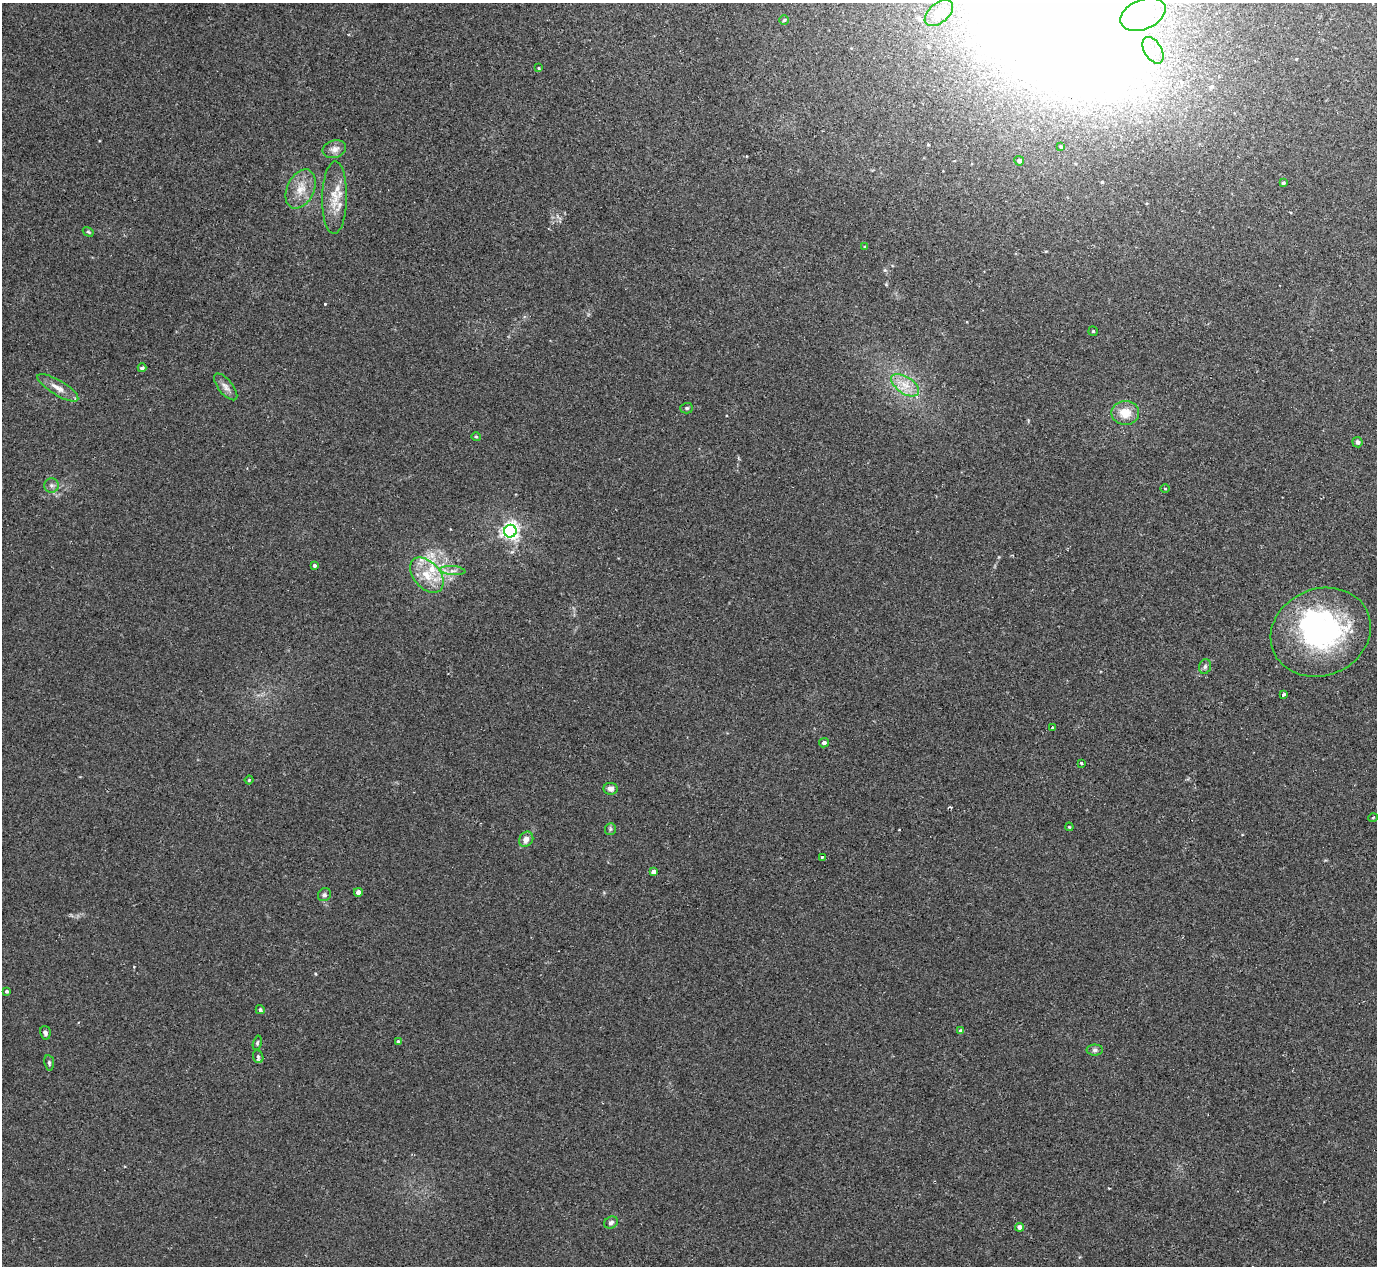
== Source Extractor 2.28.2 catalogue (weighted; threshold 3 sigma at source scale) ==
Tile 10 of 4 x 4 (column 2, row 3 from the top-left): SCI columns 1416-2790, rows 1447-2710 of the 5567 x 5545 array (HDU 1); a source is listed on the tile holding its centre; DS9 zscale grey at full resolution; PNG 1379 x 1268 px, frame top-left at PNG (2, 3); each listed source drawn as its Kron ellipse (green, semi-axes under 4 px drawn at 4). Shown black and unused: <1% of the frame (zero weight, under 2 of 3 exposures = <1% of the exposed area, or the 3 px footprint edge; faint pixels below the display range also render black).
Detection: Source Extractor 2.28.2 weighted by HDU 2 'WHT'; one run over the whole footprint, this tile lists its part. Background 0.0497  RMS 0.0076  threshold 0.0343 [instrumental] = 3 sigma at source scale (4.5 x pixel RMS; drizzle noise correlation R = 1.50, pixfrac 1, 0.05/0.05 arcsec/px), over >= 5 px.
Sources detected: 61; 1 inside a brighter object's white glare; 4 cosmic-ray / hot-pixel residue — neither listed nor drawn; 1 inside a brighter listed object's ellipse — not listed separately; the other 55 listed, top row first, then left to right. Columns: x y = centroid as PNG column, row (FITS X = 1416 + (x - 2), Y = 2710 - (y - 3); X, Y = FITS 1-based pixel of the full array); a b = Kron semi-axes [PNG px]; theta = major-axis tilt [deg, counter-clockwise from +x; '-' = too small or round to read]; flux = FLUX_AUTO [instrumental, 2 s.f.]
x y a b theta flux
939 13 16 10 40 6.4
1143 14 24 15 24 34
784 20 5 4 - 1.2
1153 50 14 8 -60 9.3
538 68 3 3 - 0.73
1061 147 4 3 - 0.85
334 149 12 8 16 5
1019 161 5 5 - 2.4
1283 183 4 4 - 1.5
301 189 21 13 64 13
335 198 36 12 89 17
88 232 6 4 -30 0.95
865 246 3 3 - 0.88
1093 331 5 5 - 0.94
142 368 4 4 - 1.8
905 385 16 8 -34 9.3
226 387 16 7 -51 4.1
58 388 23 7 -31 7.6
687 408 6 5 - 1.4
1125 413 14 12 -2 12
476 437 5 4 - 0.87
1357 442 5 5 - 2.5
51 485 7 7 - 2.3
1165 489 4 3 - 0.56
510 531 6 6 - 320
314 565 4 3 - 1.8
453 571 13 4 -5 3.3
427 575 20 13 -49 16
1321 632 51 43 23 140
1205 666 7 5 72 1.9
1283 694 3 3 - 3
1052 728 3 3 - 5
824 743 5 4 - 2.1
1081 763 3 3 - 2.7
249 780 4 3 - 0.69
611 789 7 6 - 3.5
1373 818 5 3 - 0.68
1069 827 4 3 - 0.73
610 829 6 5 - 1.3
526 839 8 6 57 4.4
822 857 3 3 - 3.5
653 872 4 4 - 4.8
358 892 4 4 - 4.8
324 895 7 6 - 1.8
7 991 4 3 - 1.2
260 1010 4 4 - 1.6
961 1031 4 4 - 2.3
45 1033 7 5 -77 2.2
399 1042 4 4 - 3
257 1043 7 4 77 1.1
1095 1050 8 5 0 2.1
258 1057 6 5 - 1.5
49 1063 8 4 -83 1.4
611 1222 7 5 27 1.9
1020 1227 4 4 - 4.7